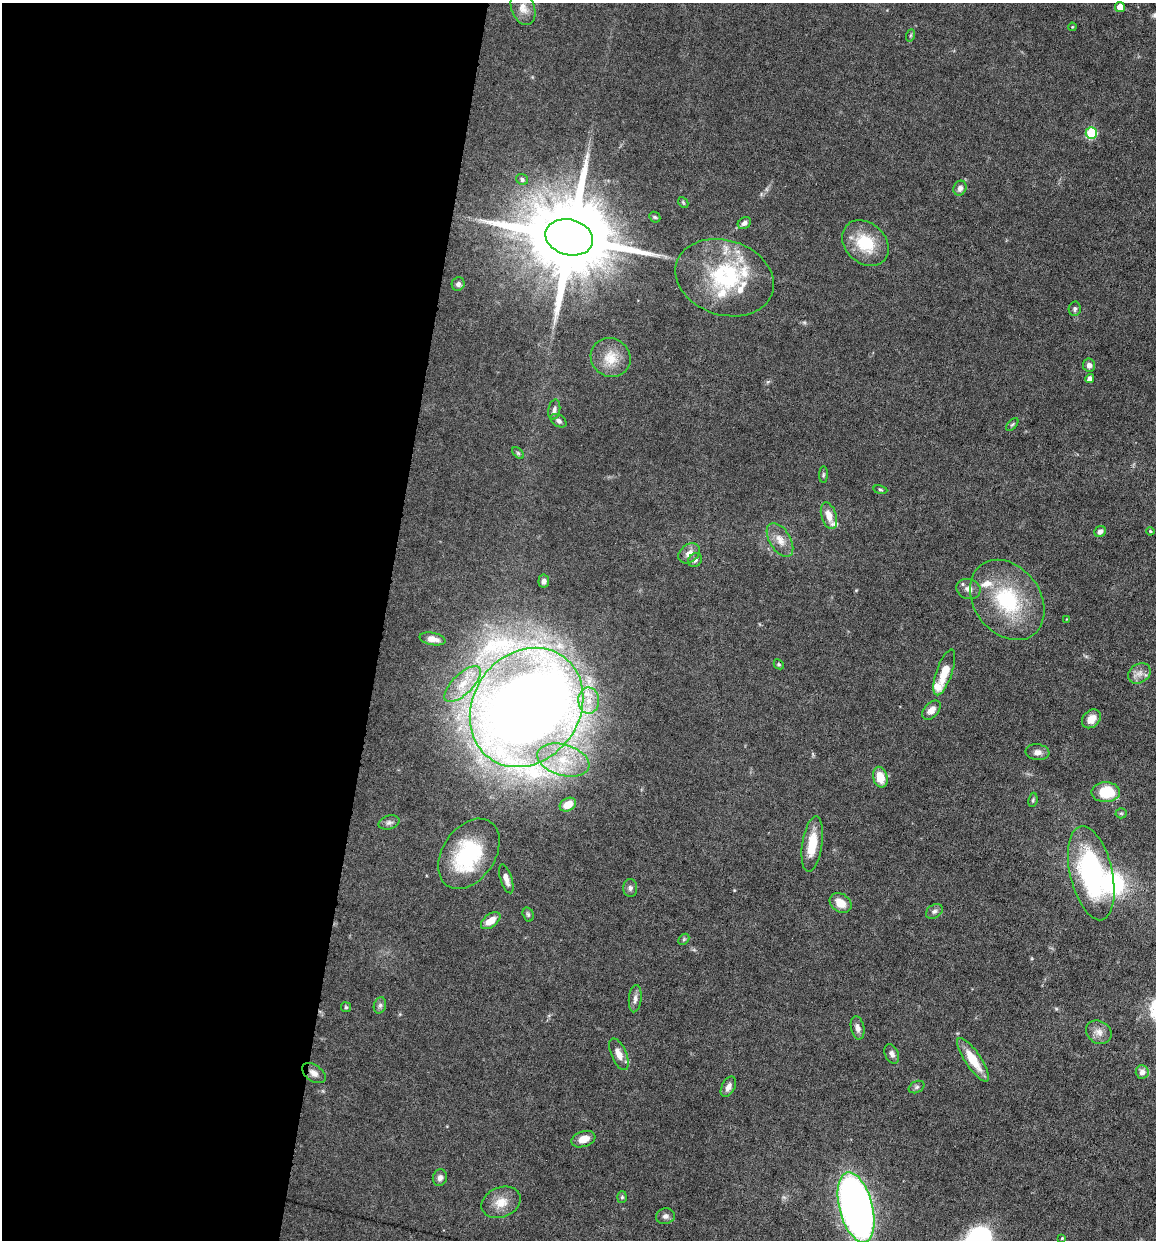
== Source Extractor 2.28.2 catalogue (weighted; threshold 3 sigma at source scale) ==
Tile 5 of 4 x 4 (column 1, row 2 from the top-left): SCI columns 119-1272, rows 2475-3712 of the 4972 x 4949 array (HDU 1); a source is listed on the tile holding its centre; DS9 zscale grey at full resolution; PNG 1158 x 1242 px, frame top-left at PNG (2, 3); each listed source drawn as its Kron ellipse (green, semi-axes under 4 px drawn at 4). Shown black and unused: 33% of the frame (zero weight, under 6 of 12 exposures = <1% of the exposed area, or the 3 px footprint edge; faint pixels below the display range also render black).
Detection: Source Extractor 2.28.2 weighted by HDU 2 'WHT'; one run over the whole footprint, this tile lists its part. Background 0.0782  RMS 0.0027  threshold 0.011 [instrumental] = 3 sigma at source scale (4.09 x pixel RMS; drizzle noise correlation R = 1.36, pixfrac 0.8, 0.05/0.05 arcsec/px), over >= 5 px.
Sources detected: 93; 1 too faint to see at this stretch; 1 inside a brighter object's white glare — neither listed nor drawn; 11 inside a brighter listed object's ellipse — not listed separately; the other 80 listed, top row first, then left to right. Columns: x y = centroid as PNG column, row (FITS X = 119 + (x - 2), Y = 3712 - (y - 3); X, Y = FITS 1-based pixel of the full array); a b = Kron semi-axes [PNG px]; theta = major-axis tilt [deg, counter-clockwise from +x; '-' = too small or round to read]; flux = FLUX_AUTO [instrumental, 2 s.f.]
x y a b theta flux
1120 7 5 5 - 3.4
523 8 17 11 -70 2.6
1072 27 4 3 - 0.21
911 35 6 4 71 0.35
1091 133 6 5 - 18
522 179 6 5 - 0.65
960 188 8 6 63 0.98
683 202 6 4 -47 0.31
655 217 6 5 - 0.37
744 223 7 5 36 0.86
569 237 24 17 -15 4600
865 243 26 20 -43 9.9
725 278 50 37 -17 25
458 284 7 6 - 0.79
1075 309 7 6 - 0.7
611 358 20 19 - 4.9
1089 365 7 6 - 1.1
1090 379 4 4 - 1.5
554 410 10 6 78 0.87
558 421 9 6 -32 0.74
1012 425 8 3 48 0.35
518 453 7 4 -45 0.42
823 475 8 4 89 0.41
880 490 7 3 -9 0.33
829 516 14 7 -73 2.9
1100 531 6 5 - 0.94
1150 531 4 4 - 0.3
780 540 19 10 -58 2.8
689 553 12 8 40 1.9
695 560 8 6 44 0.78
544 581 6 5 - 0.9
968 589 12 10 -19 1.7
1007 600 43 33 -53 21
1067 619 4 4 - 0.2
433 639 13 6 -11 2.2
779 664 5 4 - 0.36
944 672 24 8 70 5
1139 673 12 9 33 1.7
463 684 23 10 44 5.6
589 701 13 10 -88 3.8
526 707 63 53 54 640
931 710 11 7 48 1.8
1091 719 10 8 45 2.8
1037 752 12 8 -7 1.3
563 760 27 15 -17 10
880 777 10 7 -75 4.3
1106 792 14 10 1 9.2
1033 800 7 4 81 0.41
568 805 8 6 29 3.2
1121 813 5 5 - 0.39
389 822 11 7 16 0.89
812 844 28 10 81 6.2
469 854 38 26 55 21
1091 873 48 21 -77 42
506 879 15 5 -71 1.6
630 888 9 7 -89 0.78
841 903 12 9 -36 3.2
934 911 9 6 33 0.8
528 914 7 5 -73 0.53
491 921 11 6 37 2.9
684 939 6 4 46 0.38
635 999 14 6 85 1.2
380 1005 8 6 74 0.69
346 1007 5 5 - 0.37
858 1028 12 6 -78 1.2
1099 1032 13 11 -33 2
619 1054 17 7 -67 2.3
892 1054 10 6 -65 1.1
973 1060 25 8 -56 6.2
1142 1072 6 6 - 1.7
314 1073 13 8 -36 1.7
728 1087 11 6 62 1.3
917 1087 8 5 27 0.61
583 1139 12 7 18 3.1
440 1178 8 7 - 0.97
622 1197 6 5 - 0.45
501 1202 20 15 23 3.9
856 1207 36 16 -75 170
665 1216 9 7 11 0.92
1062 1238 4 4 - 0.29
Overlapping masked pixels (flux is a lower limit): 1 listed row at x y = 314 1073
Isophote crosses this tile's border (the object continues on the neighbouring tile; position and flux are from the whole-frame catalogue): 1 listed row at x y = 523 8